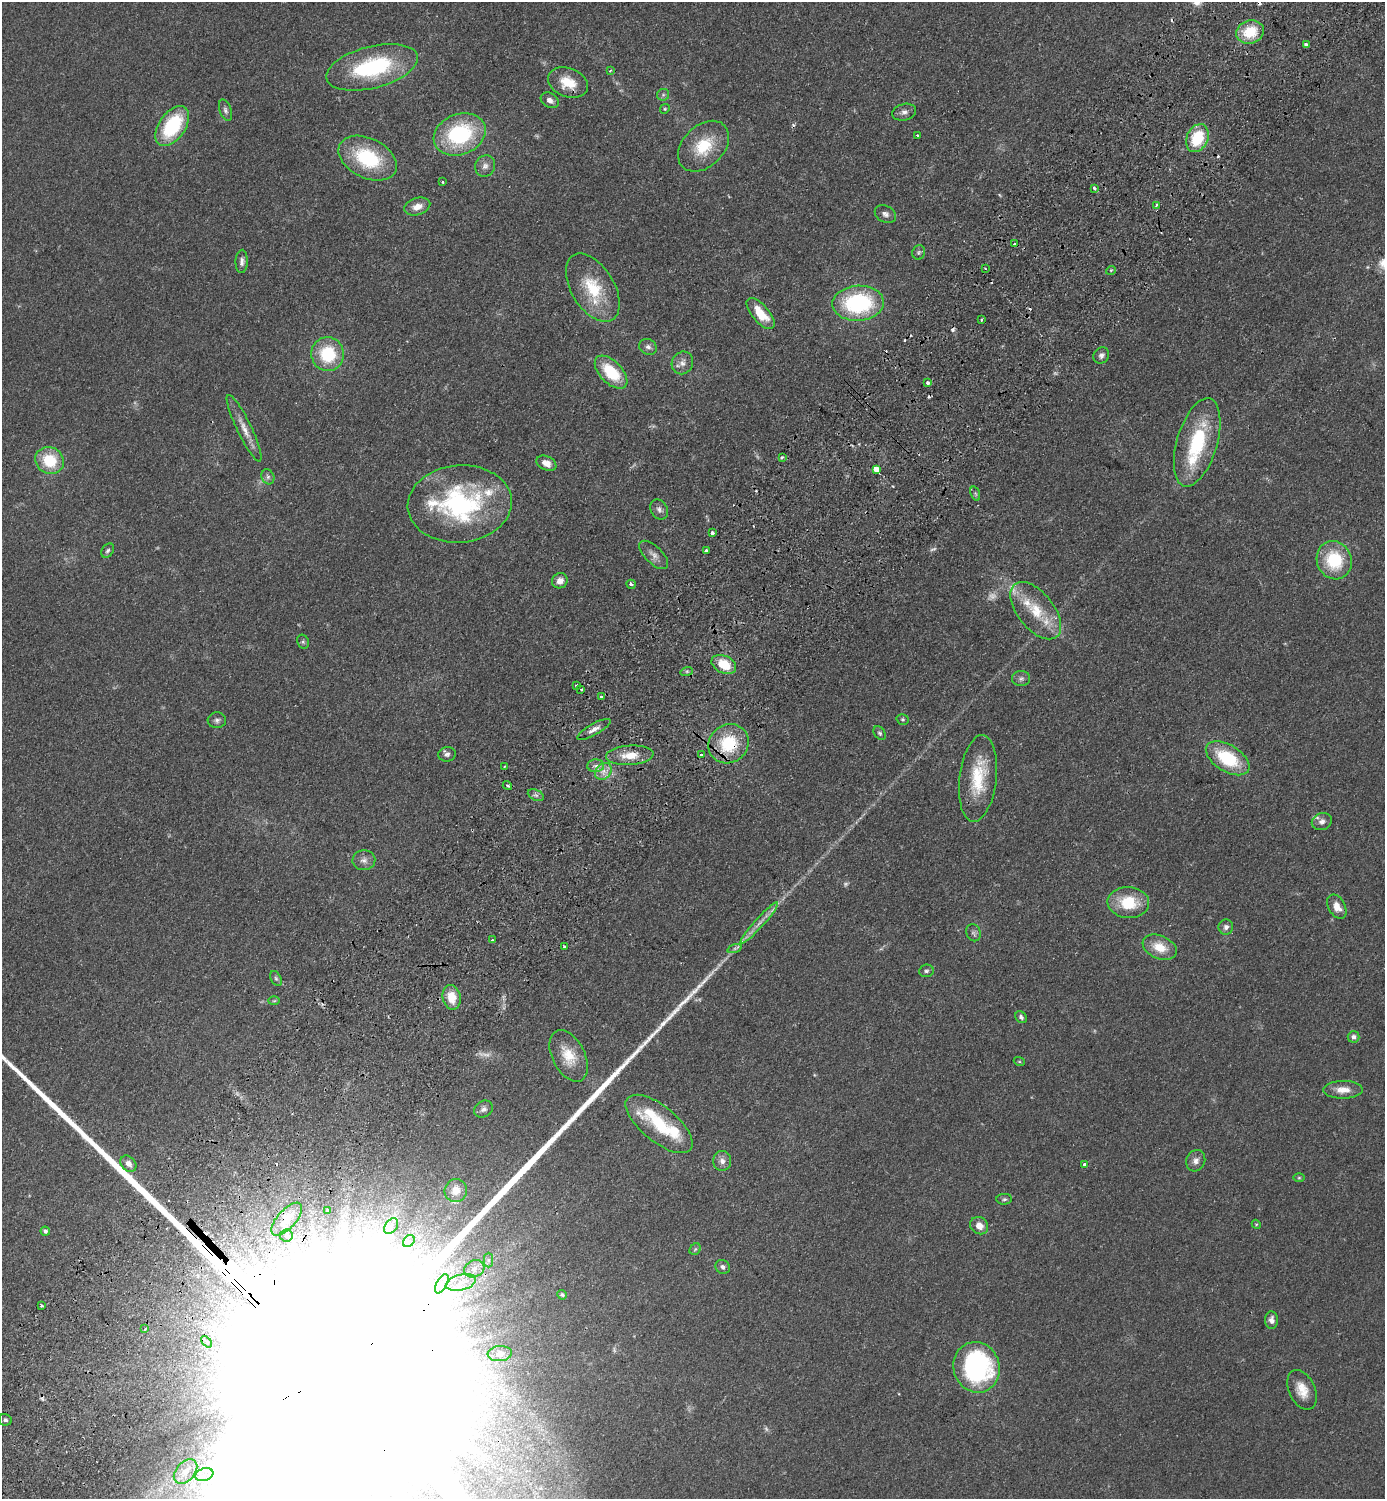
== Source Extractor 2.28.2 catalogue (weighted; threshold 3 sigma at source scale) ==
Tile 10 of 4 x 4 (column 2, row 3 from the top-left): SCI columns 1725-3107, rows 1539-3035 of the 6074 x 6069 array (HDU 1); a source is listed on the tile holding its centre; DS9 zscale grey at full resolution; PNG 1387 x 1501 px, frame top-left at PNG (2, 2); each listed source drawn as its Kron ellipse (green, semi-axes under 4 px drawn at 4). Shown black and unused: <1% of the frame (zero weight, under 2 of 3 exposures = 3% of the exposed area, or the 3 px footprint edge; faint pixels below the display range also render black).
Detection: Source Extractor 2.28.2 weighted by HDU 2 'WHT'; one run over the whole footprint, this tile lists its part. Background 0.0793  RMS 0.0085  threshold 0.0385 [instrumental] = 3 sigma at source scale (4.5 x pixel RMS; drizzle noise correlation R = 1.50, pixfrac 1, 0.05/0.05 arcsec/px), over >= 5 px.
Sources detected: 166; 9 too faint to see at this stretch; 1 inside a brighter object's white glare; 12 cosmic-ray / hot-pixel residue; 1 long thin detection or spike segment (spike, bleed or trail) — neither listed nor drawn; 12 inside a brighter listed object's ellipse — not listed separately; the other 131 listed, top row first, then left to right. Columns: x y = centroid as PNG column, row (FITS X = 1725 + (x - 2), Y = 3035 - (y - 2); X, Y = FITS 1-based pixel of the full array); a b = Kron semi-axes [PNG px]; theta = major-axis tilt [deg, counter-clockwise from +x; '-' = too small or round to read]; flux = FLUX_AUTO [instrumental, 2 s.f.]
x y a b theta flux
1250 32 14 11 18 27
1306 45 4 3 - 6
372 67 47 21 14 91
610 71 4 3 - 0.71
568 83 21 14 -22 18
663 95 6 5 - 1.9
550 100 10 7 -33 4.3
665 109 5 4 - 0.97
225 110 11 6 -70 2.6
904 112 12 8 15 4
172 126 22 13 55 60
460 134 27 20 21 80
917 135 3 2 - 0.85
1197 138 14 10 66 36
704 146 29 20 44 32
368 158 31 20 -26 60
485 166 11 10 - 4.8
442 182 3 3 - 1.7
1094 188 4 3 - 1.9
1156 205 4 3 - 2.4
417 207 13 8 18 7.7
885 214 11 8 -28 3.9
1014 244 3 3 - 4.4
919 252 7 6 - 1.9
242 261 12 6 88 3.7
985 268 3 2 - 1
1111 270 5 3 - 0.93
593 288 38 21 -59 40
858 303 26 17 3 94
761 313 19 8 -49 20
981 320 3 2 - 1.4
648 347 9 7 -28 3.2
328 354 17 16 - 43
1101 355 8 7 - 3.2
682 363 12 10 61 5.5
611 372 20 11 -46 35
928 383 3 3 - 2.6
244 428 37 7 -64 11
1197 442 46 20 74 67
782 457 3 3 - 1.2
50 460 14 13 - 32
546 463 10 7 -25 7.7
876 470 4 3 - 110
268 477 8 6 -65 2.5
975 494 7 4 -70 1.4
460 504 52 38 5 130
659 509 11 8 -57 3.5
712 533 3 3 - 3.3
108 551 8 5 55 1.9
706 551 3 3 - 5.6
654 555 18 8 -44 6
1334 560 19 17 -66 44
560 581 8 7 - 6.1
631 584 5 3 - 2.1
1036 611 34 18 -51 30
303 642 7 5 -68 1.8
724 664 13 8 -26 20
687 671 6 4 18 1.3
1021 679 9 7 3 2.9
576 685 3 3 - 2.2
581 689 3 3 - 2.9
601 697 3 3 - 2
903 719 6 5 - 1.4
217 720 9 7 4 2.8
594 729 19 5 29 5.1
880 733 7 5 -52 1.7
728 744 21 19 36 42
447 754 9 7 13 2.9
630 755 24 10 4 15
701 755 3 3 - 2.4
1228 758 24 13 -32 47
596 766 8 6 3 3.4
504 767 3 2 - 0.66
603 771 9 7 48 5.7
978 779 43 18 83 40
507 785 5 3 - 2
536 795 8 5 -24 2.2
1322 821 10 8 19 4
364 860 11 10 - 4.7
1128 903 21 15 -4 31
1337 907 13 8 -60 8.6
759 923 27 4 48 7.9
1226 927 7 7 - 3.5
974 933 9 7 -67 2.5
492 940 3 3 - 2.1
565 947 3 3 - 6.4
1160 947 18 11 -23 17
735 948 7 4 18 1.8
926 971 7 6 - 2
276 978 8 5 -62 1.8
452 997 12 9 -78 16
274 1001 6 4 1 1
1021 1017 6 5 - 2.4
1354 1037 6 5 - 3.3
569 1056 28 16 -63 20
1019 1061 6 3 -19 0.89
1343 1090 19 9 1 9.6
484 1109 10 8 31 3.9
659 1124 41 18 -39 42
722 1161 10 9 - 4.7
1196 1161 11 9 65 4.8
128 1164 9 7 -47 6.1
1084 1164 3 3 - 3.2
1299 1178 6 4 0 1
456 1190 11 11 - 12
1004 1199 8 5 3 1.8
327 1210 3 3 - 1.5
287 1219 20 9 48 11
1256 1224 5 3 - 0.81
391 1226 9 6 54 3.5
979 1226 9 8 - 7
45 1231 4 4 - 2.3
286 1236 6 6 - 2.5
409 1241 7 5 45 2.4
695 1249 6 5 - 1.5
488 1260 7 4 -89 2
723 1267 7 6 - 2.6
474 1269 10 8 25 5.6
461 1282 15 8 14 8.7
442 1284 10 5 61 4.2
562 1295 5 4 - 1.4
41 1306 4 2 - 1.2
1271 1320 9 6 -86 4.7
145 1329 3 3 - 3
206 1342 7 3 -48 1.7
500 1354 12 7 5 4.3
976 1367 25 23 -72 150
1302 1390 21 13 -65 14
5 1420 6 6 - 1.8
185 1471 14 9 48 7.2
204 1475 9 6 18 4.8
Overlapping masked pixels (flux is a lower limit): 2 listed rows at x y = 728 744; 287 1219